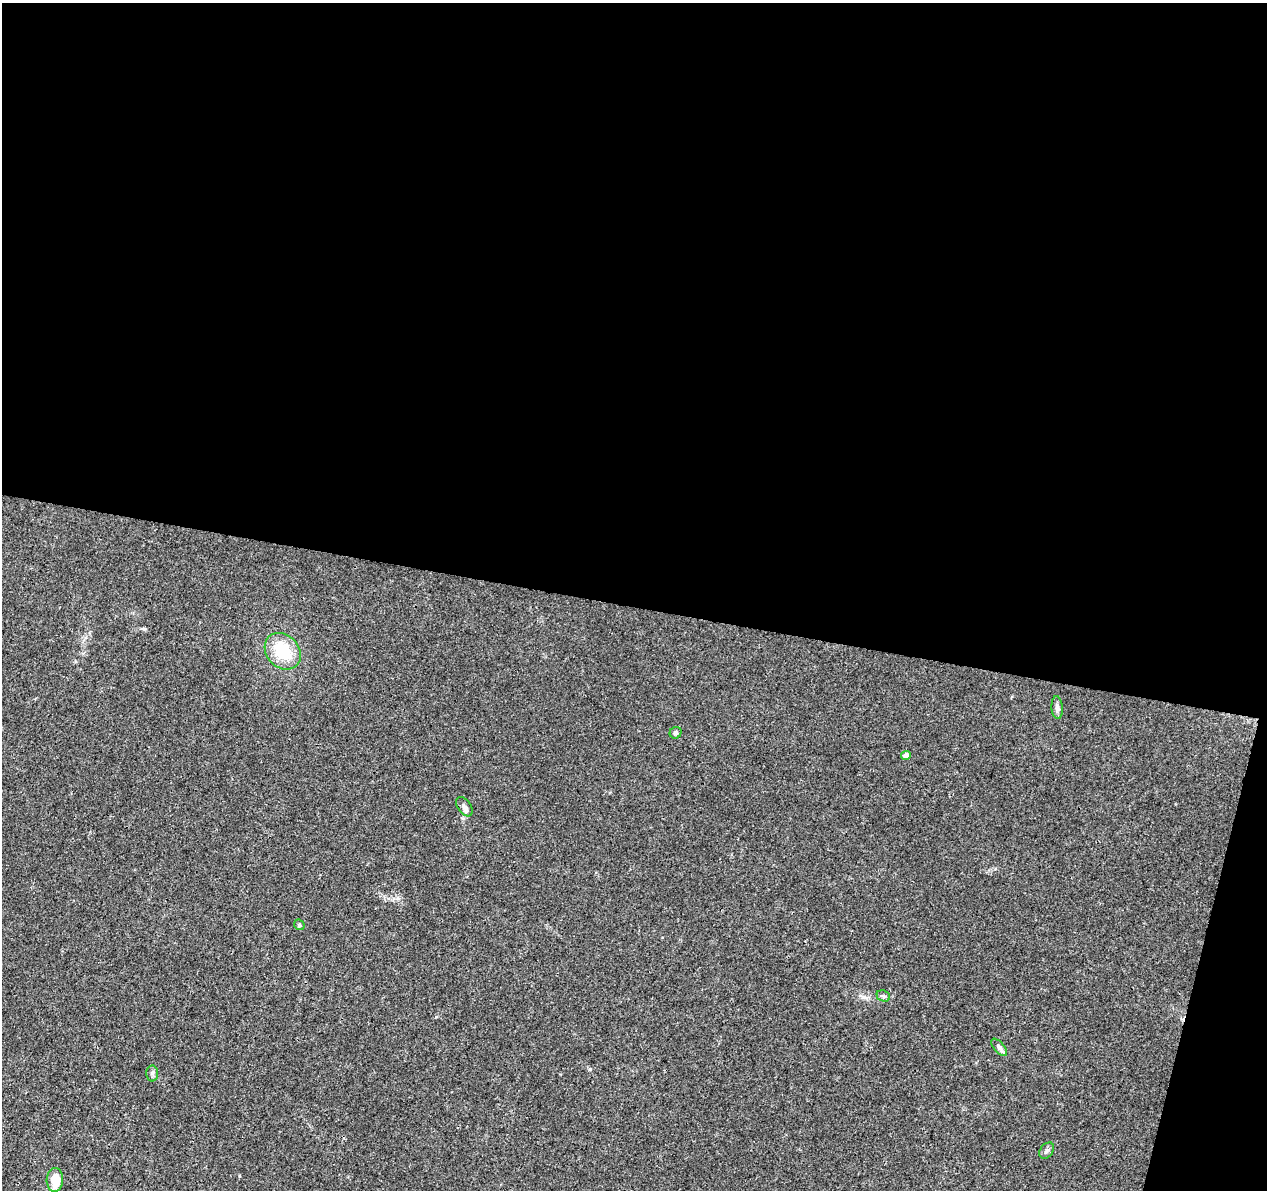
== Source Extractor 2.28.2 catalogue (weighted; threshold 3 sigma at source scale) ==
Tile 4 of 4 x 4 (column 4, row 1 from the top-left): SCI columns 3797-5061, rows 3790-4977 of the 5076 x 5262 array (HDU 1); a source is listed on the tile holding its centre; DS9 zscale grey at full resolution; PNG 1269 x 1192 px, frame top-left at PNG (2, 3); each listed source drawn as its Kron ellipse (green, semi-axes under 4 px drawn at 4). Shown black and unused: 53% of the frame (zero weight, under 3 of 4 exposures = <1% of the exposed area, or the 3 px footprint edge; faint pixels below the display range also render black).
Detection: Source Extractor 2.28.2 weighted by HDU 2 'WHT'; one run over the whole footprint, this tile lists its part. Background 0.0195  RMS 0.0029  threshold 0.0131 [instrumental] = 3 sigma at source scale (4.5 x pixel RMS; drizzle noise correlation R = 1.50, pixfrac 1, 0.0396/0.0396 arcsec/px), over >= 5 px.
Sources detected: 11; all 11 listed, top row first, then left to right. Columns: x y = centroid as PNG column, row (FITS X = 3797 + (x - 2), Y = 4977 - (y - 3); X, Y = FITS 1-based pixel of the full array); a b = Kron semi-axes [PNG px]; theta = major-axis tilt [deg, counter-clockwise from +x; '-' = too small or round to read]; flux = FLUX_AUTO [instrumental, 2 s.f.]
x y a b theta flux
283 651 20 16 -46 12
1057 708 11 5 -87 1
676 733 6 5 - 0.75
906 755 5 4 - 1.9
464 807 11 6 -55 1.2
299 925 6 4 -46 0.42
883 996 7 5 -22 0.61
999 1047 10 5 -49 0.86
152 1073 8 6 90 0.76
1047 1151 9 6 53 0.82
55 1180 12 8 87 5.5